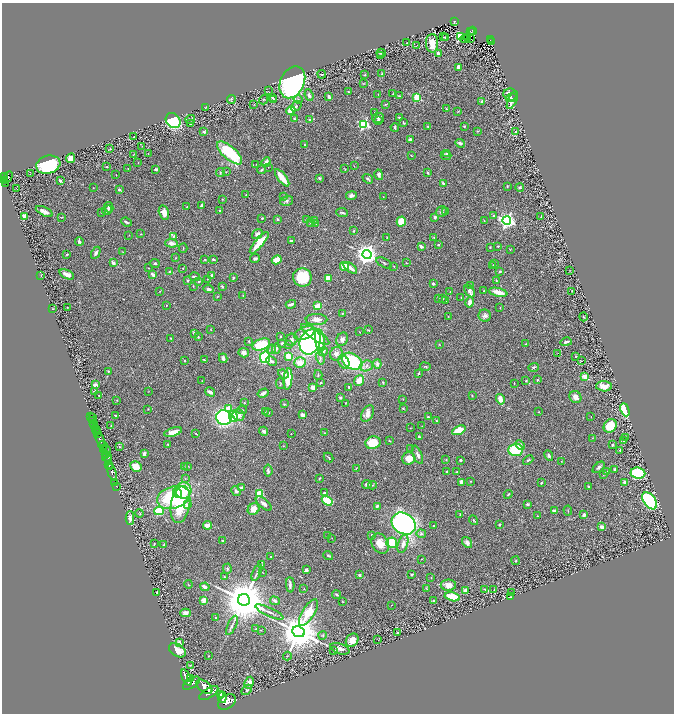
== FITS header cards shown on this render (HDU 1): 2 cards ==
NAXIS1  =                 1344
NAXIS2  =                 1423

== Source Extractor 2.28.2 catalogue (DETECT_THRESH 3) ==
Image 1344 x 1423 px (HDU 1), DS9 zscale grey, zoomed out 1/2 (1 PNG px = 2 x 2 image px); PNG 676 x 716 px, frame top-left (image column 1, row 1422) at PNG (2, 3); each listed source drawn as its Kron ellipse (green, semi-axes under 4 px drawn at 4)
Background 0.534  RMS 0.038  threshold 0.114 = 3 sigma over >= 5 px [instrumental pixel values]
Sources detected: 515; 27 cannot appear on this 1/2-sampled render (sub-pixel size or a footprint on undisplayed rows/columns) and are neither listed nor drawn; the other 488 listed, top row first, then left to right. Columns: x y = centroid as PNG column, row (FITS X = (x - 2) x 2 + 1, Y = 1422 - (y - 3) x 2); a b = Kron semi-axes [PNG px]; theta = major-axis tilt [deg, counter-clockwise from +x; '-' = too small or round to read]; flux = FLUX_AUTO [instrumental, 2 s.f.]
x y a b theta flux
455 22 4 3 - 66
470 31 3 1 - 13
473 31 4 2 - 61
460 36 3 3 - 870
444 37 2 2 - 5.2
467 37 3 2 - 8.7
445 38 2 1 - 2.7
471 38 3 1 - 4.1
465 39 4 1 - 4.6
490 40 4 2 - 48
491 42 2 1 - 15
407 43 2 2 - 2.3
432 43 9 6 90 100
416 45 3 2 - 3.7
381 53 4 2 - 7.2
438 54 4 3 - 23
380 55 3 2 - 2.9
458 67 4 3 - 29
322 74 4 2 - 8.9
382 74 4 3 - 11
365 75 3 2 - 4.6
292 82 17 12 64 3000
364 84 3 2 - 4.2
268 91 2 1 - 2
348 92 2 2 - 5.4
378 94 3 2 - 3.6
393 94 3 2 - 5.3
510 94 7 6 - 53
309 95 6 4 -67 26
399 96 2 2 - 5
272 97 2 2 - 12
329 97 3 2 - 25
417 98 3 3 - 390
511 98 5 3 - 26
231 99 4 3 - 7.6
298 99 4 3 - 9.1
264 100 5 2 - 4.1
274 100 4 3 - 12
512 100 10 4 65 47
482 101 4 3 - 16
254 104 3 2 - 3.6
386 104 4 2 - 5
296 106 6 4 42 12
205 107 3 2 - 3.2
446 109 3 3 - 6.2
291 110 4 3 - 140
458 111 4 2 - 4.9
375 112 3 3 - 5.8
399 117 2 2 - 6.9
378 118 6 5 - 25
294 119 3 3 - 8.7
190 120 5 3 - 13
310 120 4 3 - 18
378 120 4 3 - 14
173 121 8 6 -47 550
191 123 4 2 - 9.2
403 123 3 2 - 6.8
364 124 4 3 - 880
464 126 3 2 - 6
395 127 4 2 - 10
428 127 4 3 - 7.3
477 131 4 3 - 5.7
204 132 3 3 - 16
516 132 2 2 - 47
134 136 2 2 - 5.4
410 140 3 3 - 28
460 143 5 3 - 14
304 145 3 2 - 5.9
142 146 2 1 - 2.2
110 149 3 2 - 5
148 153 2 1 - 2.3
230 153 16 6 -41 420
446 153 4 3 - 11
133 154 3 2 - 3.2
411 155 3 2 - 3.7
446 155 5 4 - 11
71 158 5 4 - 50
266 162 5 3 - 40
138 163 2 1 - 2.3
256 164 3 2 - 2.8
48 165 12 9 15 690
354 166 2 1 - 2.6
107 167 3 2 - 5.8
268 167 2 2 - 3
128 168 2 2 - 5.4
156 169 3 2 - 19
345 169 3 2 - 4.5
262 170 5 3 - 11
226 172 3 2 - 4
220 173 4 3 - 8.3
428 173 3 2 - 9.8
30 174 2 1 - 4.3
116 175 2 1 - 2.5
379 175 5 4 - 23
4 176 3 2 - 280
8 177 6 4 58 420
282 178 10 3 -52 140
319 178 4 3 - 8.7
368 179 5 3 - 11
5 181 3 2 - 170
60 181 2 2 - 49
6 183 4 2 - 190
443 184 3 2 - 24
507 186 3 3 - 4.9
520 187 4 3 - 12
16 188 2 2 - 10
93 188 2 2 - 2.5
119 189 3 2 - 33
246 195 2 2 - 8
351 196 5 3 - 36
284 197 4 3 - 6.4
383 197 2 2 - 2.2
222 199 3 2 - 3.2
287 201 6 5 - 18
201 206 4 2 - 17
109 207 5 4 - 20
187 207 3 2 - 4.4
107 210 5 3 - 18
44 211 9 4 -26 36
220 211 2 2 - 9.8
441 211 6 5 - 21
445 211 3 3 - 5.8
101 212 3 2 - 6
342 212 6 3 -7 17
164 213 7 5 -76 56
493 216 2 2 - 14
24 217 2 2 - 200
62 217 3 2 - 3.5
435 217 3 3 - 15
541 217 2 2 - 2.9
262 218 2 2 - 8.3
277 219 3 2 - 9.8
306 219 4 2 - 6.2
484 220 3 2 - 4.3
507 220 4 4 - 2500
314 221 3 2 - 3.5
401 221 5 4 - 140
126 222 5 2 - 14
310 222 2 2 - 6.7
316 224 3 2 - 4
354 231 3 3 - 5.7
141 234 3 2 - 3.1
257 234 6 4 37 29
129 235 2 1 - 3
173 236 4 3 - 7.8
387 237 2 2 - 4.1
434 238 3 2 - 5.3
79 241 4 3 - 15
292 241 3 2 - 23
172 243 6 3 -6 37
259 243 13 4 50 170
438 245 3 3 - 8.8
421 246 3 2 - 24
498 246 3 2 - 4.6
490 247 2 2 - 5
183 248 4 2 - 5.2
510 249 3 2 - 3.8
123 252 3 3 - 4.5
96 253 6 3 62 17
67 254 3 2 - 6.4
367 254 4 4 - 5900
175 258 3 2 - 3.8
255 258 5 3 - 16
205 260 4 3 - 5.9
214 260 4 2 - 7.8
277 260 5 4 - 100
113 263 3 2 - 31
155 263 5 3 - 13
384 263 8 3 -28 10
406 263 3 2 - 4.2
494 263 4 2 - 3.8
394 266 2 2 - 3.3
493 266 3 2 - 9.7
344 267 5 3 - 120
148 268 2 1 - 2.3
183 268 3 2 - 3.8
350 268 8 3 -36 51
570 270 2 1 - 2.1
500 271 3 3 - 7.4
169 272 2 2 - 29
67 274 8 4 -23 44
153 275 3 2 - 44
211 275 3 3 - 17
41 276 4 2 - 3.7
195 277 5 3 - 21
302 277 9 9 - 280
233 278 4 2 - 8.7
328 278 4 3 - 120
207 279 2 1 - 3.1
496 280 3 2 - 5.2
187 281 3 3 - 6.6
199 281 3 2 - 8.7
433 284 4 3 - 11
470 285 3 3 - 5.3
193 286 3 2 - 4.4
222 286 3 2 - 9.6
209 289 5 3 - 20
160 291 2 2 - 3.2
470 291 7 4 -53 34
483 291 3 2 - 4
572 291 2 2 - 4.3
450 292 2 2 - 2.9
498 292 9 3 -13 79
243 295 3 2 - 3.4
217 297 3 3 - 4.6
461 297 3 2 - 2
439 299 2 2 - 3.9
443 299 2 2 - 2.6
446 301 3 2 - 4.1
470 302 6 3 78 46
291 304 5 2 - 22
166 305 3 2 - 4.5
318 306 4 3 - 110
67 307 2 2 - 2.6
500 308 2 2 - 2.8
52 309 2 2 - 4.5
342 313 3 3 - 6.2
448 316 2 1 - 3
485 316 6 6 - 25
583 317 4 2 - 6
316 320 11 5 1 55
211 330 2 2 - 3.2
368 330 3 2 - 4.1
360 332 2 1 - 2.1
194 333 4 3 - 22
305 333 11 6 25 78
315 334 17 5 -34 150
198 337 4 3 - 7
281 337 2 2 - 8.3
171 338 3 2 - 5.1
342 339 7 5 59 24
292 340 6 5 - 20
320 340 11 5 -82 97
248 341 3 3 - 5.1
310 342 13 10 67 1400
566 342 6 2 16 15
282 343 3 2 - 10
261 344 9 5 21 250
439 344 2 2 - 2.7
526 344 3 2 - 4.8
288 345 2 2 - 3.3
276 348 5 4 - 16
272 349 5 4 - 17
323 352 5 4 - 14
244 353 5 4 - 23
557 353 2 2 - 2.1
336 354 7 6 - 40
289 356 4 3 - 120
576 356 2 2 - 11
265 357 6 5 - 410
223 358 5 3 - 17
320 358 7 3 -75 14
204 360 4 2 - 6.5
185 361 2 2 - 11
272 361 6 3 -26 13
352 361 11 7 -30 560
581 361 2 2 - 4.4
344 362 7 5 -63 35
300 363 6 5 - 74
377 364 4 4 - 32
366 366 6 5 - 29
425 366 5 3 - 8.4
534 367 5 3 - 11
108 371 4 3 - 6.1
419 373 3 2 - 8.5
283 374 5 3 - 21
318 375 5 2 - 6.7
585 377 3 3 - 190
288 379 10 4 84 170
359 380 5 4 - 96
537 380 2 2 - 18
202 381 2 2 - 2.5
526 381 3 3 - 7.7
280 383 5 3 - 6.4
321 383 3 2 - 6.2
383 383 4 2 - 6.1
514 383 2 2 - 4
95 385 2 2 - 100
604 386 8 5 -3 75
313 387 3 3 - 55
349 387 2 1 - 5.6
95 391 4 2 - 5.6
149 391 2 2 - 2.9
210 392 5 3 - 27
263 393 6 3 29 25
99 396 2 2 - 6.3
472 396 3 2 - 5.6
575 397 6 5 - 47
340 398 4 3 - 11
403 399 3 2 - 2.8
500 399 5 4 - 68
117 400 4 3 - 5.2
244 403 2 2 - 15
345 403 2 1 - 2.9
284 404 4 2 - 4.7
403 408 3 3 - 5.8
148 409 3 2 - 4
229 409 3 3 - 130
242 410 5 3 - 7.8
625 410 7 3 -67 240
265 411 2 2 - 5.7
539 412 3 2 - 4.6
268 413 2 2 - 5.9
368 414 9 5 61 45
239 415 6 5 - 68
302 415 3 3 - 43
91 416 2 1 - 29
116 416 2 2 - 21
224 417 8 7 - 1400
233 417 5 4 - 120
428 417 2 2 - 21
591 417 2 1 - 2
93 418 2 1 - 24
93 420 2 1 - 180
437 421 3 2 - 7.6
94 425 4 2 - 160
111 426 2 1 - 3
422 426 3 2 - 2.3
610 426 7 6 - 200
95 428 2 2 - 250
410 428 2 2 - 3.2
459 430 7 4 24 130
97 431 4 2 - 660
264 431 4 4 - 21
173 432 9 3 17 87
98 433 2 2 - 480
324 433 2 2 - 3.7
196 434 2 1 - 4.7
291 434 2 1 - 4.1
419 437 3 2 - 11
625 437 3 2 - 3.5
592 438 2 2 - 2.9
100 440 6 2 -73 2000
389 441 3 2 - 3.9
624 441 2 2 - 3.2
373 443 7 6 - 200
168 445 3 3 - 7.4
520 445 5 4 - 19
612 445 3 2 - 11
103 446 5 3 - 970
283 446 3 2 - 2.8
119 447 3 2 - 4.9
411 448 2 1 - 2.2
103 450 3 1 - 240
107 450 5 2 - 160
516 450 7 6 - 310
620 450 2 2 - 19
105 454 4 2 - 510
144 454 3 3 - 21
417 455 10 3 -67 26
549 455 5 3 - 12
107 457 5 2 - 250
329 457 5 2 - 6.8
409 458 6 6 - 77
108 460 3 2 - 500
446 460 3 2 - 5.4
460 460 2 2 - 14
528 460 6 3 42 12
562 461 2 2 - 2.4
109 464 2 2 - 480
109 466 3 2 - 680
187 466 3 2 - 4.9
136 467 6 5 - 110
184 467 4 2 - 4.3
599 467 7 3 40 18
356 468 3 2 - 3.5
615 469 3 3 - 18
268 471 6 3 -84 17
446 471 2 2 - 15
112 472 9 3 -75 1200
456 472 2 2 - 5.8
606 472 3 3 - 11
638 473 7 5 -7 720
603 475 2 2 - 2.3
185 478 4 2 - 5
319 478 3 2 - 5.7
471 481 2 2 - 3
462 482 4 3 - 34
625 482 4 3 - 20
115 483 2 1 - 14
541 483 2 2 - 9.4
367 484 5 4 - 24
372 485 4 3 - 7.2
116 486 3 1 - 40
241 487 3 3 - 16
589 487 2 2 - 6.3
183 490 8 8 - 250
236 491 5 4 - 23
177 493 5 4 - 220
260 493 3 3 - 320
324 493 3 3 - 10
508 494 4 3 - 12
173 497 17 11 17 660
327 501 6 4 -35 240
650 501 9 6 -54 980
264 504 9 4 -40 30
527 504 3 2 - 12
180 505 19 9 80 420
187 505 2 2 - 87
377 506 3 2 - 16
254 509 6 5 - 74
568 510 5 2 - 4.1
159 511 5 4 - 260
554 511 3 3 - 30
139 513 4 3 - 7.2
460 514 2 2 - 5
584 515 3 3 - 35
537 516 3 3 - 4.6
130 518 6 3 -89 29
474 520 5 2 - 6.4
404 524 12 10 -35 2100
207 525 4 3 - 75
500 525 3 2 - 6.5
434 526 2 2 - 15
602 527 4 3 - 32
421 534 5 4 - 14
372 535 3 2 - 14
327 536 3 2 - 3
332 538 2 1 - 1.9
222 541 3 3 - 10
392 543 5 5 - 350
467 543 6 4 -55 33
154 544 3 2 - 6.7
164 544 3 2 - 6.7
380 544 11 8 -57 100
403 544 9 5 73 52
328 555 5 3 - 13
271 557 2 1 - 3.9
422 559 2 1 - 3.6
516 561 4 4 - 7.9
262 565 3 3 - 8.2
227 569 5 3 - 9.5
306 570 3 3 - 20
262 572 2 1 - 2.9
257 573 9 3 67 14
412 574 3 2 - 9
359 575 2 2 - 42
224 577 3 3 - 6.3
431 578 3 2 - 3.7
188 584 4 3 - 5.9
290 585 7 3 -88 18
448 585 8 5 -1 58
205 587 4 2 - 46
426 588 4 2 - 4.2
304 589 2 2 - 3.7
484 589 2 2 - 3.4
494 590 3 2 - 3
465 591 3 3 - 83
157 592 2 2 - 10
512 593 3 2 - 3.4
336 595 4 3 - 8
452 597 8 4 -13 270
510 597 4 2 - 4.5
204 600 2 2 - 140
244 600 6 6 - 42000
275 601 5 3 - 18
343 601 3 2 - 3.9
433 601 3 2 - 8.4
391 605 3 1 - 2.1
269 612 15 3 -25 24
308 612 15 6 58 280
186 613 5 4 - 39
216 618 2 2 - 18
232 625 10 3 65 18
256 629 2 2 - 6.4
261 630 2 2 - 2.6
299 632 6 5 - 28000
398 633 2 2 - 32
323 635 4 4 - 9.6
352 640 7 6 - 68
378 640 2 1 - 1.9
179 642 2 2 - 70
340 649 10 5 -19 29
178 650 9 6 -31 90
334 651 2 2 - 13
209 656 3 2 - 3.8
287 656 4 2 - 5.1
190 665 3 2 - 5.2
186 678 8 4 -64 3900
190 679 3 2 - 660
191 683 9 5 32 4300
249 683 6 4 64 48
204 687 9 5 -40 3900
247 690 6 4 45 11
209 693 11 5 32 3500
220 694 4 2 - 1200
222 697 5 4 - 2200
227 702 10 6 35 4300
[27 sub-pixel or undisplayed-footprint detections neither listed nor drawn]